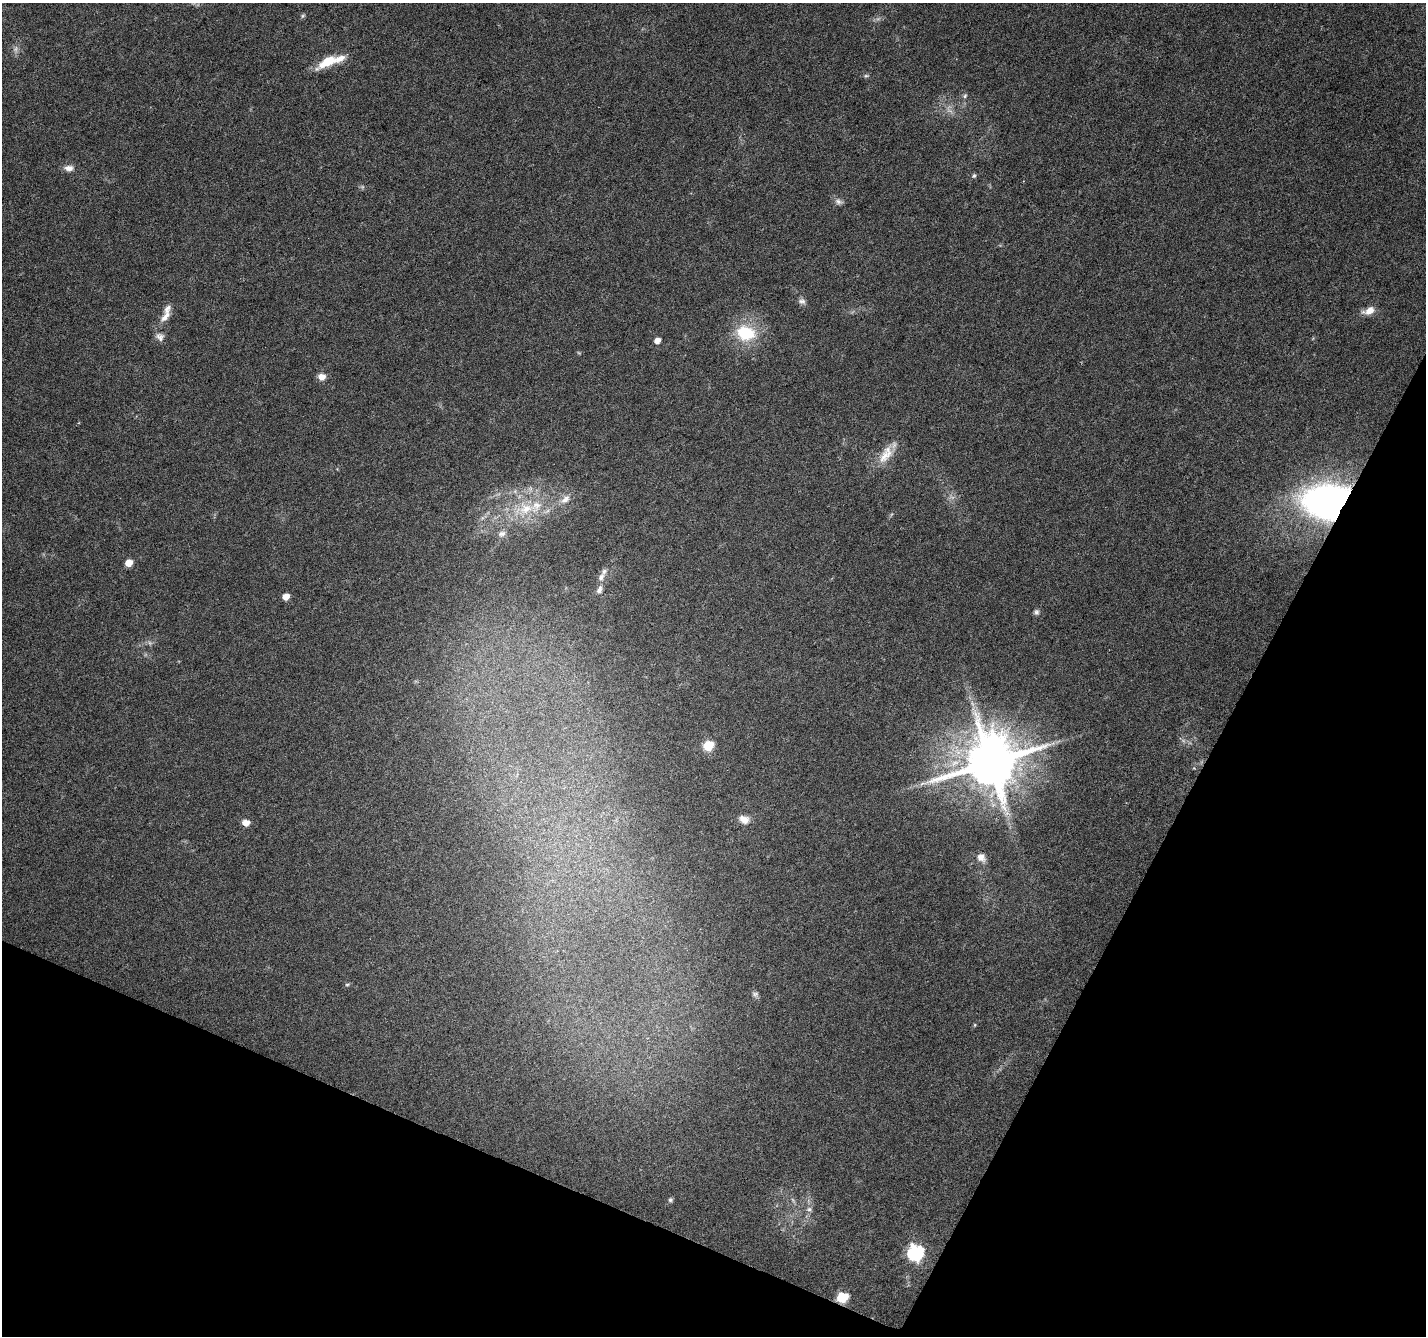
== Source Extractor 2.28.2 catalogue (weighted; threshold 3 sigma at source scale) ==
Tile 15 of 4 x 4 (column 3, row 4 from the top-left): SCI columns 2853-4276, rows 270-1603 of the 5699 x 5809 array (HDU 1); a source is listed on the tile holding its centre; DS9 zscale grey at full resolution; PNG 1428 x 1338 px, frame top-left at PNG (2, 3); no overlay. Shown black and unused: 23% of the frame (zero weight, under 3 of 6 exposures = <1% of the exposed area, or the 3 px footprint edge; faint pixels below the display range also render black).
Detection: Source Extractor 2.28.2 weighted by HDU 2 'WHT'; one run over the whole footprint, this tile lists its part. Background 0.0499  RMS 0.0034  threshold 0.0137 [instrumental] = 3 sigma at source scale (4.09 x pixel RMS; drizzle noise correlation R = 1.36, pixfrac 0.8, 0.0396/0.0396 arcsec/px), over >= 5 px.
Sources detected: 42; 2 too faint to see at this stretch — not listed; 4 inside a brighter listed object's ellipse — not listed separately; the other 36 listed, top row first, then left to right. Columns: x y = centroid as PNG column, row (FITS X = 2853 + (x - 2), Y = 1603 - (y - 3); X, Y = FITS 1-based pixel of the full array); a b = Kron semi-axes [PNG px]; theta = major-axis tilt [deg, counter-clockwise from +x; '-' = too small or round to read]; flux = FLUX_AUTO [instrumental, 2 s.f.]
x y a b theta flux
302 16 6 4 71 0.45
327 62 26 10 29 7.1
866 76 6 4 0 0.44
965 96 6 5 - 0.51
69 168 11 7 -2 1.8
974 176 6 5 - 0.47
838 201 9 8 - 1.1
802 301 10 7 -20 1.1
1369 311 13 8 24 2.9
165 317 17 7 50 2.4
746 333 22 17 -12 13
160 337 12 10 -51 1.6
657 341 5 4 - 2.4
322 377 8 8 - 2.1
885 456 25 13 48 5.3
565 499 15 8 37 2.3
1327 502 46 33 0 96
525 509 20 15 22 8.6
502 534 12 8 13 1.6
129 563 5 5 - 4.3
601 577 10 6 55 1.3
599 590 9 6 64 1.1
286 597 5 5 - 2.9
1036 612 7 6 - 0.71
708 746 6 5 - 16
991 762 15 14 - 2000
1194 768 4 4 - 0.26
744 819 13 9 -23 2.2
246 823 7 6 - 2.5
981 857 11 9 -48 1.9
347 985 6 4 1 0.39
755 994 7 6 - 0.69
670 1200 6 5 - 0.55
809 1209 7 6 - 0.75
915 1252 8 7 - 69
842 1297 7 6 - 20
Overlapping masked pixels (flux is a lower limit): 1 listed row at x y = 1327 502